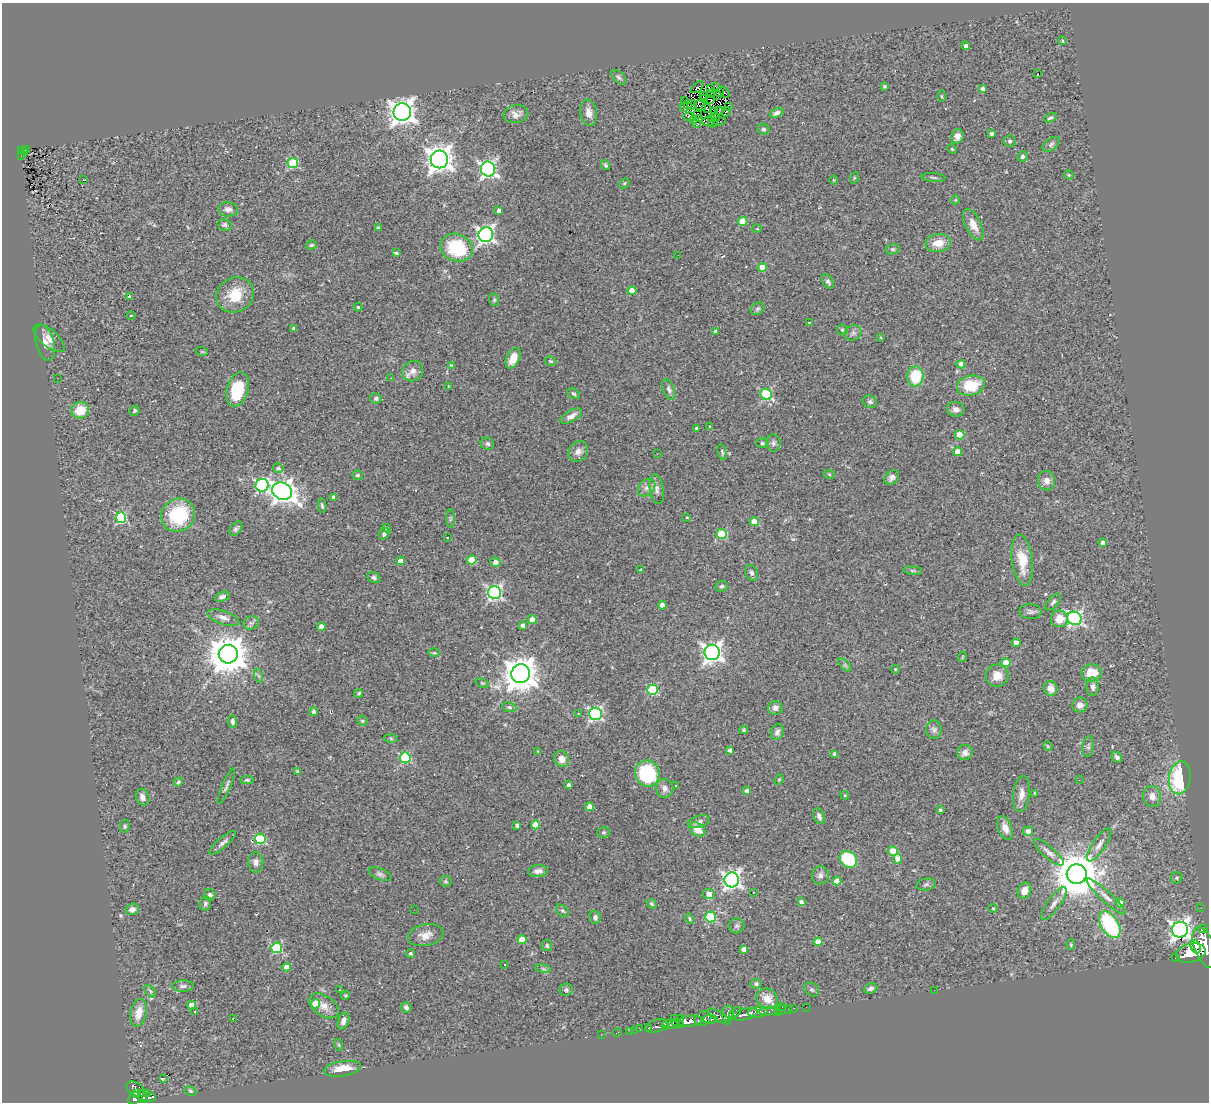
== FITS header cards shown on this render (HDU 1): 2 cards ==
NAXIS1  =                 1207
NAXIS2  =                 1100

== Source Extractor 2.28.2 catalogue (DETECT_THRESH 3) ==
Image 1207 x 1100 px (HDU 1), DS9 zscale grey, 1 PNG px = 1 image px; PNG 1211 x 1104 px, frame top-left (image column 1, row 1100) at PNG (2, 3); each listed source drawn as its Kron ellipse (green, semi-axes under 4 px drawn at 4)
Background 0.593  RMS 0.066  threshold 0.198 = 3 sigma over >= 5 px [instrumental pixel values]
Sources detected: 346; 2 with non-positive FLUX_AUTO (blend fragments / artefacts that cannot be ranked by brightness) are neither listed nor drawn; the other 344 listed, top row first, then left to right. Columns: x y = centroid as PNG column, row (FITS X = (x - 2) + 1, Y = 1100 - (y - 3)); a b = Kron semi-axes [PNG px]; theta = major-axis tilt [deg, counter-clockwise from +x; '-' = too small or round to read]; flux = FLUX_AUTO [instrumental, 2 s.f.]
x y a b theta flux
1062 41 4 3 - 4.6
966 46 4 4 - 16
1038 73 3 2 - 27
619 77 9 5 -45 11
715 86 3 2 - 12
884 86 4 4 - 7.8
698 87 7 3 41 4.8
711 89 3 2 - 3.3
983 89 4 3 - 15
724 92 6 2 -43 5.5
711 93 3 2 - 0.17
719 93 3 2 - 2.5
703 96 2 2 - 0.79
717 96 2 2 - 6.1
942 96 5 3 - 4.5
705 99 3 3 - 4.7
710 99 4 2 - 7.3
684 100 3 2 - 10
688 104 5 2 - 6.8
692 105 5 3 - 0.92
700 106 6 4 -24 6.9
728 106 3 2 - 4.2
684 107 4 3 - 2.9
706 108 5 2 - 6.8
714 111 3 2 - 3.9
720 111 4 2 - 6.1
402 112 9 8 - 4100
726 112 5 3 - 6.8
589 113 13 8 -81 32
777 113 7 4 25 16
516 114 12 8 9 26
697 115 5 2 - 2.5
689 117 6 3 -10 0.53
700 118 4 3 - 8.9
712 118 2 2 - 2.1
715 118 4 2 - 4.1
1050 118 7 3 24 8.5
694 121 3 2 - 1.1
709 121 7 2 11 4.5
720 121 6 3 -3 6.6
697 123 3 2 - 11
713 123 5 3 - 3.5
764 129 6 5 - 10
991 134 3 3 - 6.9
957 136 7 6 - 24
1010 141 6 5 - 9.1
1051 144 10 5 38 13
26 149 3 3 - 15
952 149 5 3 - 4
22 150 4 3 - 73
25 153 4 2 - 18
21 156 3 2 - 8.1
1022 156 5 5 - 10
439 159 9 8 - 4500
293 163 5 5 - 300
606 165 5 3 - 7.1
488 169 7 7 - 1200
1069 175 5 3 - 4.2
933 177 12 3 -5 8.4
854 178 6 4 72 4.5
83 180 3 2 - 13
833 180 5 3 - 3.9
624 183 6 3 46 4.3
955 200 4 3 - 3.2
228 209 10 7 -5 21
499 211 4 4 - 15
743 221 5 4 - 97
225 225 7 5 -13 9.7
973 225 17 8 -63 47
378 228 3 3 - 6.5
757 229 5 3 - 4.1
486 235 7 7 - 1400
938 243 13 9 6 62
311 245 5 4 - 6.6
456 248 16 13 -21 250
893 249 7 5 12 8.4
396 253 4 3 - 11
678 255 2 2 - 2
763 267 4 4 - 62
828 281 8 5 -57 11
632 291 4 4 - 53
235 295 19 17 29 120
129 297 3 3 - 13
494 300 6 5 - 7.4
358 307 4 4 - 5.1
757 309 7 5 32 11
131 316 4 3 - 4
809 322 3 2 - 2.8
294 329 4 3 - 12
842 330 5 5 - 6.9
715 331 3 3 - 6.4
853 333 9 7 25 16
49 338 19 8 -40 35
881 338 4 3 - 3.6
45 343 18 9 -76 34
202 352 6 4 -18 4.3
513 358 11 6 65 62
550 361 6 4 -17 6
961 364 4 4 - 36
451 365 4 3 - 3.8
413 371 11 10 - 33
915 376 10 8 84 180
58 378 2 2 - 3.2
391 378 2 2 - 3.1
449 386 3 2 - 4.2
971 386 14 10 11 150
669 389 10 5 -69 14
237 390 17 10 75 210
573 394 6 5 - 8.6
766 394 6 5 - 430
376 398 6 5 - 12
870 402 7 6 - 10
956 409 9 7 -11 19
80 410 9 8 - 92
134 411 5 4 - 7.5
571 416 12 5 29 26
710 426 4 2 - 3.6
696 428 3 3 - 7.5
960 435 5 4 - 93
762 443 6 5 - 7.8
773 443 8 7 - 13
487 444 7 6 - 12
578 452 11 9 56 25
722 452 8 3 -76 6.2
957 452 4 4 - 33
657 454 3 2 - 4.5
278 468 5 5 - 11
829 474 6 3 -19 4.7
357 475 5 4 - 8.2
892 477 8 6 47 18
1047 481 9 8 - 28
262 485 6 6 - 670
646 488 10 7 44 22
657 489 15 7 -80 24
282 491 10 8 -24 3000
333 497 4 3 - 11
322 505 7 3 -80 8.4
178 515 17 16 - 280
687 517 3 2 - 3.9
121 518 5 5 - 430
450 519 9 4 89 8.6
754 522 4 4 - 82
387 528 4 4 - 7.1
236 529 8 5 50 11
384 534 6 4 53 13
721 534 5 5 - 230
447 538 3 3 - 27
1103 543 4 4 - 37
471 560 5 4 - 120
1022 560 26 10 -83 110
400 561 4 4 - 38
495 562 5 4 - 21
640 570 3 3 - 6
913 571 9 3 -5 6.6
752 573 8 6 -67 11
374 578 7 5 -32 11
722 586 6 5 - 8.6
495 592 6 6 - 970
222 597 7 4 21 16
1053 602 10 5 48 11
662 605 4 4 - 31
1030 612 11 7 -2 14
223 618 16 6 -19 27
1075 618 7 6 - 940
532 619 4 4 - 36
1059 619 8 8 - 64
251 623 8 6 23 12
523 625 4 4 - 16
321 626 4 4 - 28
1016 643 4 4 - 37
712 652 8 7 - 2100
434 653 6 4 0 5.5
228 654 9 9 - 13000
962 657 5 3 - 3.4
1006 663 4 4 - 82
845 665 8 4 -45 8.3
895 669 4 3 - 3.5
1092 673 10 8 11 86
521 674 9 9 - 8700
259 676 7 4 -71 8.4
997 676 11 11 - 55
482 683 7 4 -24 6.3
1093 687 9 6 -89 18
1051 688 7 7 - 34
652 690 5 5 - 330
359 693 5 4 - 6.9
1080 705 8 7 - 24
509 707 7 5 -10 9.9
775 708 7 7 - 16
313 712 4 4 - 13
578 714 3 3 - 4.4
596 714 6 6 - 780
362 721 5 4 - 6.3
233 722 6 4 -89 13
744 730 4 4 - 6.2
934 730 9 7 -83 16
777 732 8 6 75 17
391 738 6 4 -3 6.6
1048 746 5 4 - 4.7
1088 746 11 5 82 11
730 750 4 3 - 16
538 751 4 3 - 5.7
965 753 8 7 - 23
835 754 4 3 - 16
1117 757 6 4 -48 14
405 758 5 5 - 400
562 759 8 7 - 37
297 771 4 3 - 4.6
647 773 13 12 - 360
1180 778 16 11 81 340
247 780 6 4 -2 9.3
779 780 5 4 - 4.8
1079 780 2 2 - 9
178 782 5 4 - 11
568 785 3 3 - 10
676 785 3 2 - 8.6
226 786 19 4 67 14
665 788 9 8 - 22
747 790 3 3 - 12
1035 793 4 3 - 9.8
1021 794 18 8 82 35
845 795 4 4 - 4.3
1152 796 10 9 - 33
142 797 8 6 -69 26
590 807 4 4 - 67
940 810 3 3 - 8.4
819 816 8 5 -68 15
699 822 11 6 16 17
517 825 4 3 - 12
535 825 4 4 - 75
125 826 6 5 - 7.9
1005 828 12 7 -69 36
697 829 9 6 -38 61
1028 831 5 4 - 28
604 833 6 5 - 7.3
260 839 5 5 - 330
223 843 17 5 40 20
1099 845 19 6 56 28
893 851 5 4 - 120
1049 852 19 6 -41 25
848 859 9 7 -39 220
897 859 5 4 - 39
256 862 10 7 -88 21
538 871 10 6 5 24
380 874 12 5 -23 13
1077 874 10 10 - 20000
820 875 9 8 - 17
1177 878 6 5 - 8.8
732 880 7 7 - 1600
445 881 6 5 - 6.4
837 881 4 4 - 58
926 884 9 6 11 10
1024 891 8 6 67 36
753 892 3 2 - 16
709 894 6 5 - 28
210 895 6 5 - 12
1106 896 26 5 -43 37
801 902 4 3 - 14
205 903 7 6 - 9.6
1120 903 4 4 - 40
651 904 5 3 - 6.3
1054 904 20 6 54 27
993 908 4 4 - 5
1201 908 2 2 - 4.6
132 909 7 5 18 20
414 910 2 2 - 3.9
562 911 7 5 -40 8.7
595 917 6 5 - 16
710 917 5 5 - 340
689 919 5 4 - 6.8
1110 925 15 8 -58 430
736 926 8 7 - 12
1203 929 5 2 - 23
1180 930 8 8 - 2500
426 935 18 10 12 46
522 940 4 4 - 82
818 942 4 4 - 50
1071 945 5 4 - 5.2
547 946 5 5 - 9.5
1196 947 7 4 -68 740
1204 947 21 10 -70 3000
277 948 5 5 - 340
744 949 4 4 - 27
1191 953 15 9 13 2900
411 954 4 4 - 9.3
1176 958 3 2 - 66
505 964 3 2 - 15
287 967 4 4 - 53
543 969 8 4 -9 7.1
756 984 5 5 - 9.8
183 986 11 5 1 13
871 988 7 5 18 13
340 990 3 3 - 2.7
566 990 6 6 - 8.8
812 990 8 6 -37 9.7
934 990 2 2 - 4.3
150 991 7 4 -47 9.1
345 995 5 4 - 6.3
767 999 11 9 -33 46
315 1004 4 4 - 74
191 1005 4 4 - 61
324 1006 16 10 -34 44
783 1006 3 2 - 34
806 1007 2 2 - 5.4
406 1008 5 5 - 15
794 1008 2 2 - 9.1
788 1009 2 2 - 11
781 1010 4 3 - 13
769 1011 10 3 6 79
777 1011 2 2 - 9
194 1012 4 3 - 5.7
758 1012 9 5 10 960
138 1013 14 7 77 58
735 1013 7 4 41 190
728 1014 8 6 89 430
745 1014 13 5 14 700
719 1016 13 4 -32 460
233 1018 3 2 - 3.3
675 1018 2 2 - 11
681 1018 3 3 - 84
703 1018 9 6 35 550
710 1019 7 4 -1 260
343 1021 8 5 68 22
690 1021 12 5 6 980
677 1023 6 3 -23 320
670 1024 8 4 -7 440
657 1026 12 6 21 130
665 1026 3 3 - 160
649 1028 3 3 - 88
640 1029 4 3 - 26
635 1030 2 2 - 5.4
630 1031 3 2 - 13
617 1032 5 2 - 9.5
601 1035 3 2 - 7.6
339 1045 6 4 -71 4.9
342 1069 19 7 9 77
163 1078 2 2 - 710
136 1089 10 6 -32 270
190 1091 6 4 -27 5.7
137 1093 3 3 - 110
148 1093 3 2 - 8.8
143 1097 7 3 -65 250
149 1097 7 3 7 120
134 1098 6 5 - 300
At the frame edge (FLAGS 8, measured only in part): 1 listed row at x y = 1204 947
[2 non-positive-flux detections neither listed nor drawn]